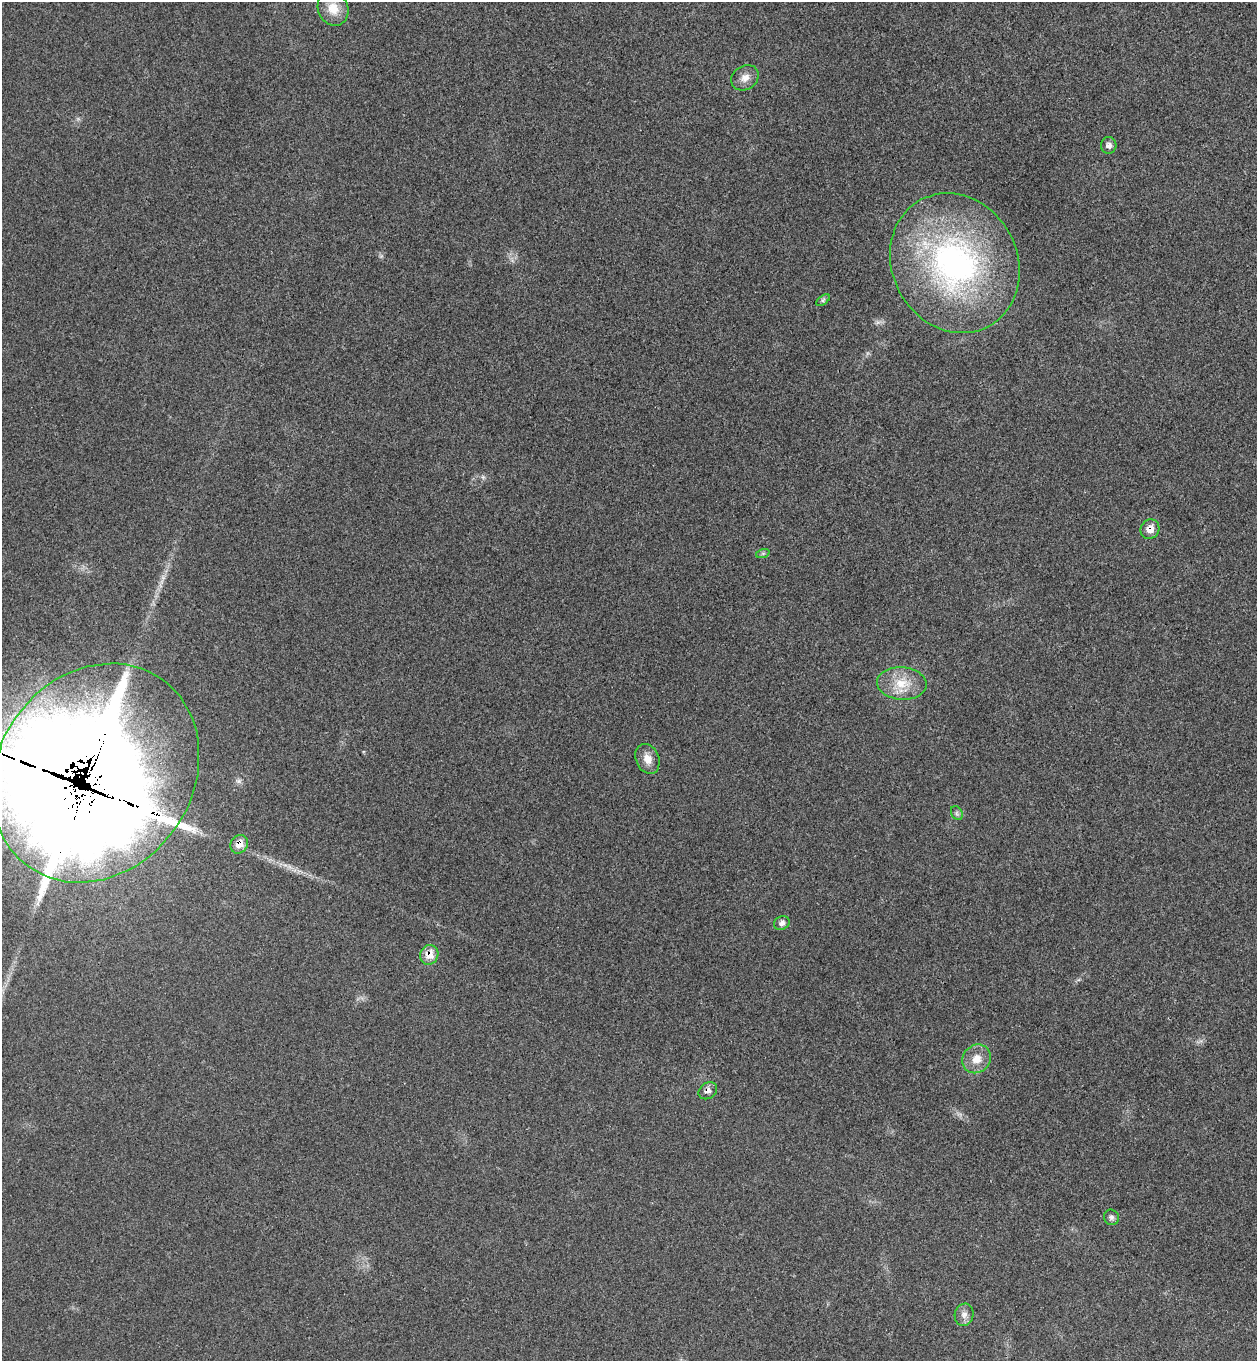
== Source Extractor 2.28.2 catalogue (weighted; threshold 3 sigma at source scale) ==
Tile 6 of 4 x 4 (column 2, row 2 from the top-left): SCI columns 1448-2702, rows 2745-4103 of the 5534 x 5489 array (HDU 1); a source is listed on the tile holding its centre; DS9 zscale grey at full resolution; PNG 1259 x 1363 px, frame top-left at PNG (2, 2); each listed source drawn as its Kron ellipse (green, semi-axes under 4 px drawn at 4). Shown black and unused: <1% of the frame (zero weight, under 3 of 4 exposures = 6% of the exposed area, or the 3 px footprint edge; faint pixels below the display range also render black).
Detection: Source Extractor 2.28.2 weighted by HDU 2 'WHT'; one run over the whole footprint, this tile lists its part. Background 0.0414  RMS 0.0068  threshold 0.0308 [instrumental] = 3 sigma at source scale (4.5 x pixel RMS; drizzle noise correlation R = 1.50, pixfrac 1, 0.05/0.05 arcsec/px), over >= 5 px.
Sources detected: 21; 2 inside a brighter object's white glare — neither listed nor drawn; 1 inside a brighter listed object's ellipse — not listed separately; the other 18 listed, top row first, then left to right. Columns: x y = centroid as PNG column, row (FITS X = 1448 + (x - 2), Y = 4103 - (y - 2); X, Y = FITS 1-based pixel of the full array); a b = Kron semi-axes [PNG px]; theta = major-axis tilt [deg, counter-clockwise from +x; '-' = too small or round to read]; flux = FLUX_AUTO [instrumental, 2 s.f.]
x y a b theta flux
333 8 18 15 -66 12
745 78 14 11 35 5.9
1109 145 8 7 - 3.1
955 263 72 62 -62 200
823 300 8 4 37 1.4
1150 529 10 9 - 6.8
763 553 7 4 19 1.2
902 683 25 16 -4 17
647 759 15 11 -68 7.3
95 773 115 97 54 8300
957 813 7 5 -61 1.6
239 844 10 8 55 6.6
782 923 8 6 27 3
429 955 10 9 - 9.2
977 1059 15 13 43 9.3
708 1091 10 7 37 3.4
1111 1217 8 7 - 2.2
964 1315 11 9 75 4.1
Overlapping masked pixels (flux is a lower limit): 5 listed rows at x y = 1150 529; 95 773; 239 844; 429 955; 708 1091
Isophote crosses this tile's border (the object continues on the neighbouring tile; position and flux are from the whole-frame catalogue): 1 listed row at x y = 95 773